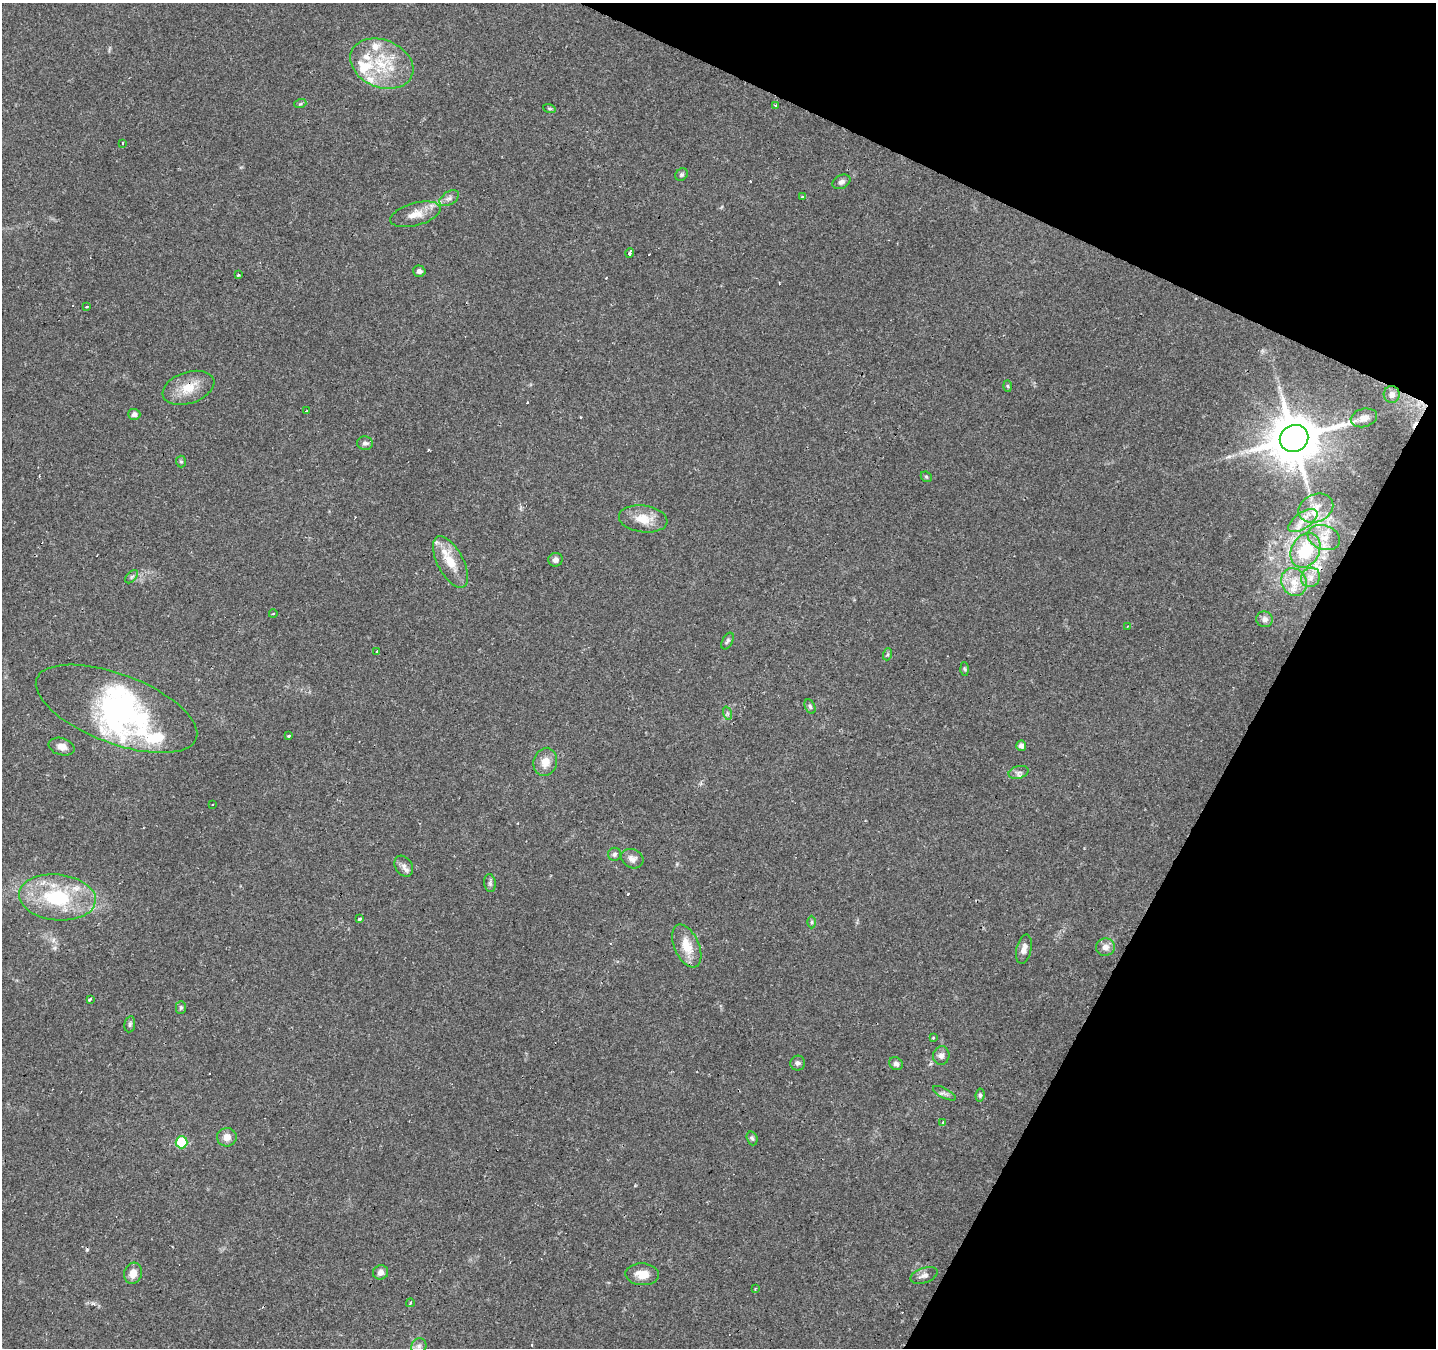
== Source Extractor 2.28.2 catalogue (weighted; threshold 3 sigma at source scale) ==
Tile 8 of 4 x 4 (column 4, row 2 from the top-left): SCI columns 4303-5736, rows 2888-4233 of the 5741 x 5842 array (HDU 1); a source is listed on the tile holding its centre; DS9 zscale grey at full resolution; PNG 1438 x 1350 px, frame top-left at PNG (2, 3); each listed source drawn as its Kron ellipse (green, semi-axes under 4 px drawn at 4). Shown black and unused: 22% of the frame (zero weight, under 2 of 3 exposures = <1% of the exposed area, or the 3 px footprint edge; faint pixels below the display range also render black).
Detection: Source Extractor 2.28.2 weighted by HDU 2 'WHT'; one run over the whole footprint, this tile lists its part. Background 0.106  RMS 0.0056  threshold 0.0254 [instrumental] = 3 sigma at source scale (4.5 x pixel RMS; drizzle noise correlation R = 1.50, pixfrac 1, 0.0396/0.0396 arcsec/px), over >= 5 px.
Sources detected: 105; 1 inside a brighter object's white glare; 15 cosmic-ray / hot-pixel residue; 1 long thin detection or spike segment (spike, bleed or trail) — neither listed nor drawn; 8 inside a brighter listed object's ellipse — not listed separately; the other 80 listed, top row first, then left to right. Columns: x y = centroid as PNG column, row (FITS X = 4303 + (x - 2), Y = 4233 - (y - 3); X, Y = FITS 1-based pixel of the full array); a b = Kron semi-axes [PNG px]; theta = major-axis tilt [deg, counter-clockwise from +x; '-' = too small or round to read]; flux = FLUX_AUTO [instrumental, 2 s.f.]
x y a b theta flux
382 64 33 23 -22 28
300 104 6 4 18 0.74
776 106 3 3 - 1.7
549 108 6 4 -19 0.64
122 143 3 3 - 1.7
682 175 7 5 45 1.1
841 182 9 6 27 2
803 197 3 3 - 1.9
449 198 11 6 32 2.2
415 214 26 11 15 8
630 253 5 3 - 2.6
419 271 6 5 - 1.7
238 275 3 3 - 0.92
87 307 3 3 - 1.6
1008 386 6 4 -88 0.72
188 388 27 15 19 12
1392 394 8 8 - 3.2
307 411 3 2 - 0.67
134 414 6 5 - 2.1
1364 418 13 9 15 4.8
1294 438 14 13 - 2700
365 443 8 6 -2 1.8
181 462 6 5 - 0.79
926 477 6 5 - 0.75
1316 508 18 14 24 9.1
643 519 24 13 -7 10
1303 520 17 7 34 6.5
1324 538 17 12 -20 8.1
1305 550 18 14 62 24
555 560 7 7 - 2.2
450 562 28 13 -62 13
132 577 8 4 45 1.2
1310 577 10 9 - 4.1
1294 582 14 12 -62 8.3
273 614 4 3 - 0.43
1265 619 8 7 - 2.4
1127 626 3 2 - 0.59
727 641 9 5 63 1.2
377 651 3 3 - 1
888 654 6 4 71 0.8
965 669 6 4 -87 0.82
810 706 7 5 -63 1.1
117 709 85 34 -21 92
727 713 7 4 -72 1
289 736 3 3 - 1.5
1021 746 5 5 - 2.7
62 747 13 8 -15 3.9
545 762 14 11 74 6.3
1018 772 10 6 15 2.1
213 805 3 3 - 1.5
614 854 6 6 - 1.4
632 859 11 9 -25 3.1
404 866 11 8 -58 2.7
490 883 9 5 -82 1.5
57 897 38 23 -6 44
360 919 3 3 - 1.1
812 922 6 4 89 0.8
687 946 23 12 -66 11
1105 947 9 8 - 3.7
1024 949 15 7 77 3.8
90 999 4 3 - 3.2
181 1008 6 5 - 0.96
130 1024 8 5 80 1.2
933 1038 3 3 - 0.58
941 1055 9 8 - 2.6
798 1063 7 7 - 1.6
896 1064 7 6 - 1.9
944 1093 12 5 -27 1.8
980 1095 6 4 82 1.1
942 1122 3 3 - 1.6
227 1137 10 9 - 4.3
752 1138 7 5 -72 1.1
181 1142 6 6 - 25
380 1272 7 7 - 2.7
133 1273 11 8 73 5.5
642 1274 17 11 -3 7
924 1275 14 7 19 2.8
755 1288 3 2 - 0.54
410 1303 4 3 - 0.91
419 1346 8 7 - 2.4
Overlapping masked pixels (flux is a lower limit): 1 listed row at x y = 188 388